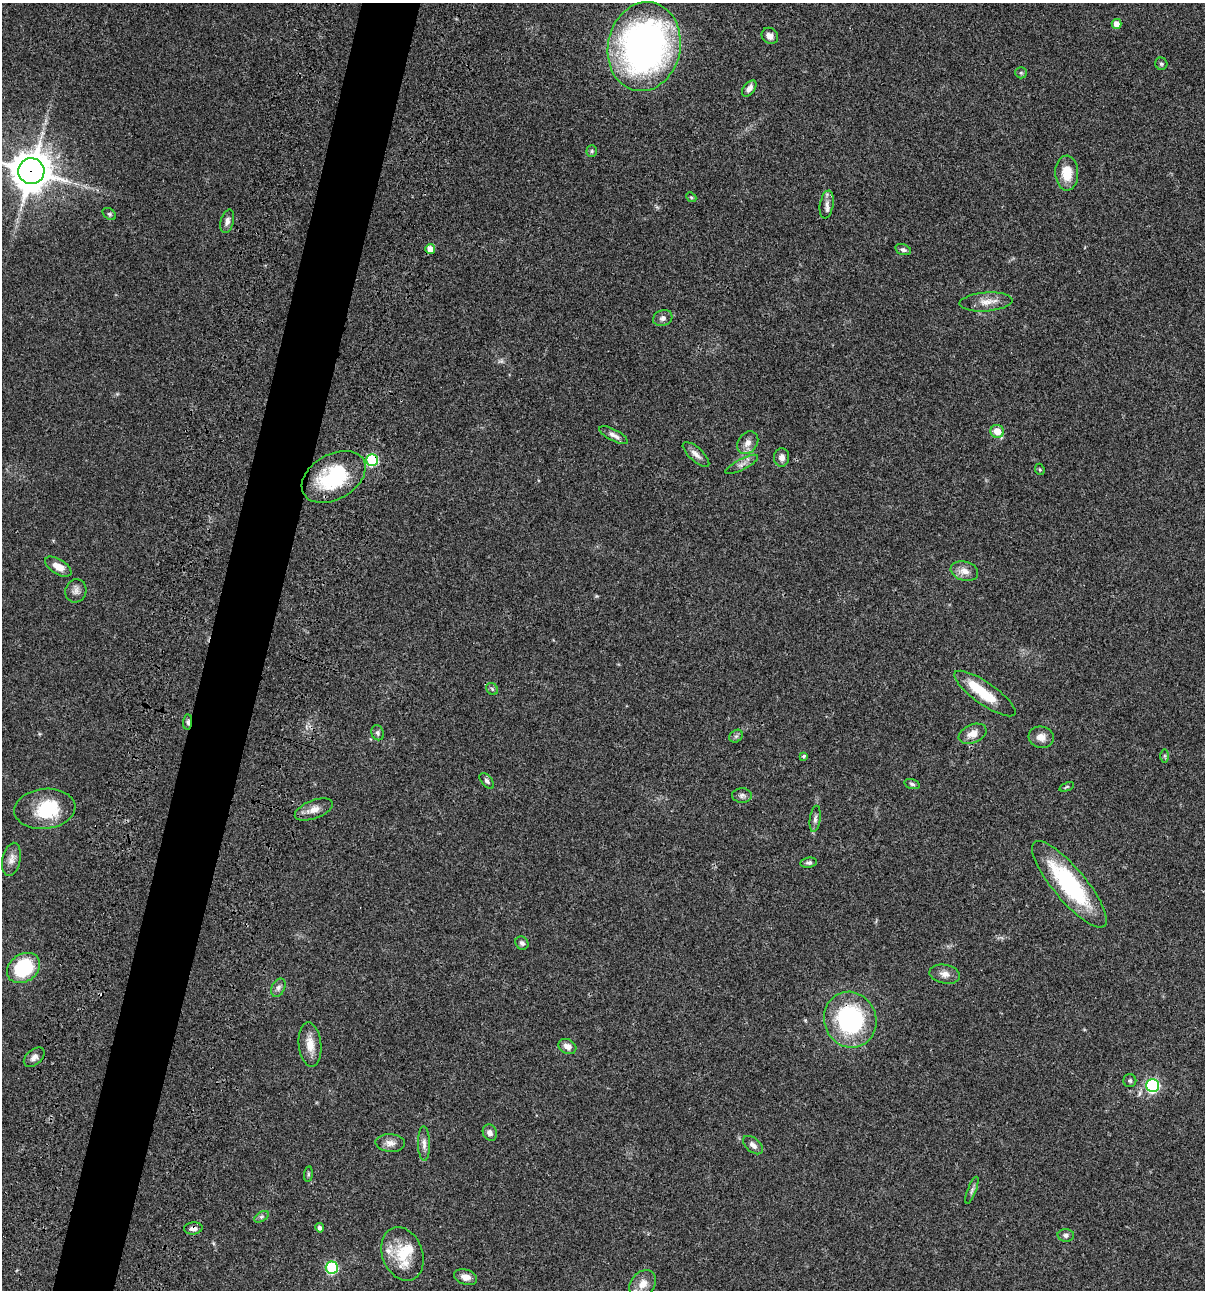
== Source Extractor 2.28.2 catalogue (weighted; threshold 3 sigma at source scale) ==
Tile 7 of 4 x 4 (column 3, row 2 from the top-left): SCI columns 2640-3842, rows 2696-3983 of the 5403 x 5389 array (HDU 1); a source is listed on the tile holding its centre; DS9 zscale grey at full resolution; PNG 1207 x 1292 px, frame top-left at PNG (2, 3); each listed source drawn as its Kron ellipse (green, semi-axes under 4 px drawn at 4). Shown black and unused: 5% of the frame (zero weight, under 3 of 4 exposures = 9% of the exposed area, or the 3 px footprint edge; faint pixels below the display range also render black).
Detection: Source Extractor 2.28.2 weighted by HDU 2 'WHT'; one run over the whole footprint, this tile lists its part. Background 0.0471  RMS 0.0055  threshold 0.0247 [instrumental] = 3 sigma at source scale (4.5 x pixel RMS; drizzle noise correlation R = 1.50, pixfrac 1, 0.05/0.05 arcsec/px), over >= 5 px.
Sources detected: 77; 1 too faint to see at this stretch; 2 inside a brighter object's white glare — neither listed nor drawn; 2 inside a brighter listed object's ellipse — not listed separately; the other 72 listed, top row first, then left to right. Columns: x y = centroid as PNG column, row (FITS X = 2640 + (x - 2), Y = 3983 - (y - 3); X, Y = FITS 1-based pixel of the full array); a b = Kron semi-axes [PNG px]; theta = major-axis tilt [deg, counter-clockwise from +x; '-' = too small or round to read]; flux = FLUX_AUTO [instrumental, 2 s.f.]
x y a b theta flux
1117 24 5 5 - 4.1
770 36 9 7 -40 2.8
644 47 45 36 78 220
1161 64 6 6 - 0.93
1021 73 6 5 - 0.83
749 88 9 5 52 2.4
592 151 6 5 - 0.86
31 171 13 13 - 1400
1067 173 17 11 -88 11
691 197 5 4 - 0.65
827 204 14 7 80 2.6
109 214 7 5 -36 0.99
227 221 12 6 76 2.4
430 249 5 4 - 4.7
903 250 8 5 -17 1.5
986 302 26 9 4 6.2
663 318 10 8 25 2.2
997 431 7 6 - 7.1
613 435 16 5 -28 2.8
748 443 12 9 52 3.6
696 454 17 6 -42 3
782 457 9 7 -90 2.7
372 460 6 6 - 50
742 464 18 5 27 2.6
1040 469 6 4 -68 0.67
334 477 34 22 30 42
58 567 15 7 -32 6
964 571 14 9 -15 4.4
76 591 12 10 68 2.9
492 689 6 5 - 0.89
985 694 36 11 -35 17
187 722 7 4 84 1.4
378 733 7 6 - 1.3
973 734 14 9 23 4.8
736 736 7 6 - 1.2
1041 737 13 10 -15 3.9
804 756 3 3 - 0.81
1164 756 7 4 -90 0.81
487 781 9 5 -48 1.5
912 784 8 5 -16 1.1
1067 787 7 3 22 0.67
742 796 10 7 -2 1.8
45 809 30 20 6 25
314 809 20 9 21 5.3
815 819 13 5 82 1.9
11 859 17 9 78 4
809 863 8 5 7 1.3
1069 884 54 16 -50 55
522 943 7 6 - 1.7
23 968 18 13 35 35
945 974 15 9 -11 3.5
278 988 10 6 62 1.8
850 1020 28 26 -69 66
310 1045 22 11 -84 7.2
567 1046 9 7 -27 3.3
34 1057 12 7 40 2.6
1130 1081 6 6 - 1.1
1153 1086 6 6 - 76
490 1133 8 7 - 2.4
390 1143 15 9 -4 3.6
424 1144 17 6 -89 2.8
753 1145 12 7 -40 2.6
308 1174 8 4 83 0.82
972 1190 14 3 69 1.4
261 1217 8 4 31 1.1
193 1228 9 6 5 2.4
320 1228 4 4 - 1.9
1066 1235 8 6 -3 1.6
402 1254 28 20 -69 17
332 1268 6 6 - 51
466 1277 12 7 -18 3.7
643 1284 15 11 49 5.6
Overlapping masked pixels (flux is a lower limit): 5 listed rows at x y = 31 171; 372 460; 187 722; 850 1020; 193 1228
Isophote crosses this tile's border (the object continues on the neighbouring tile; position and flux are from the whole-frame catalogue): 1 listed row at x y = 31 171